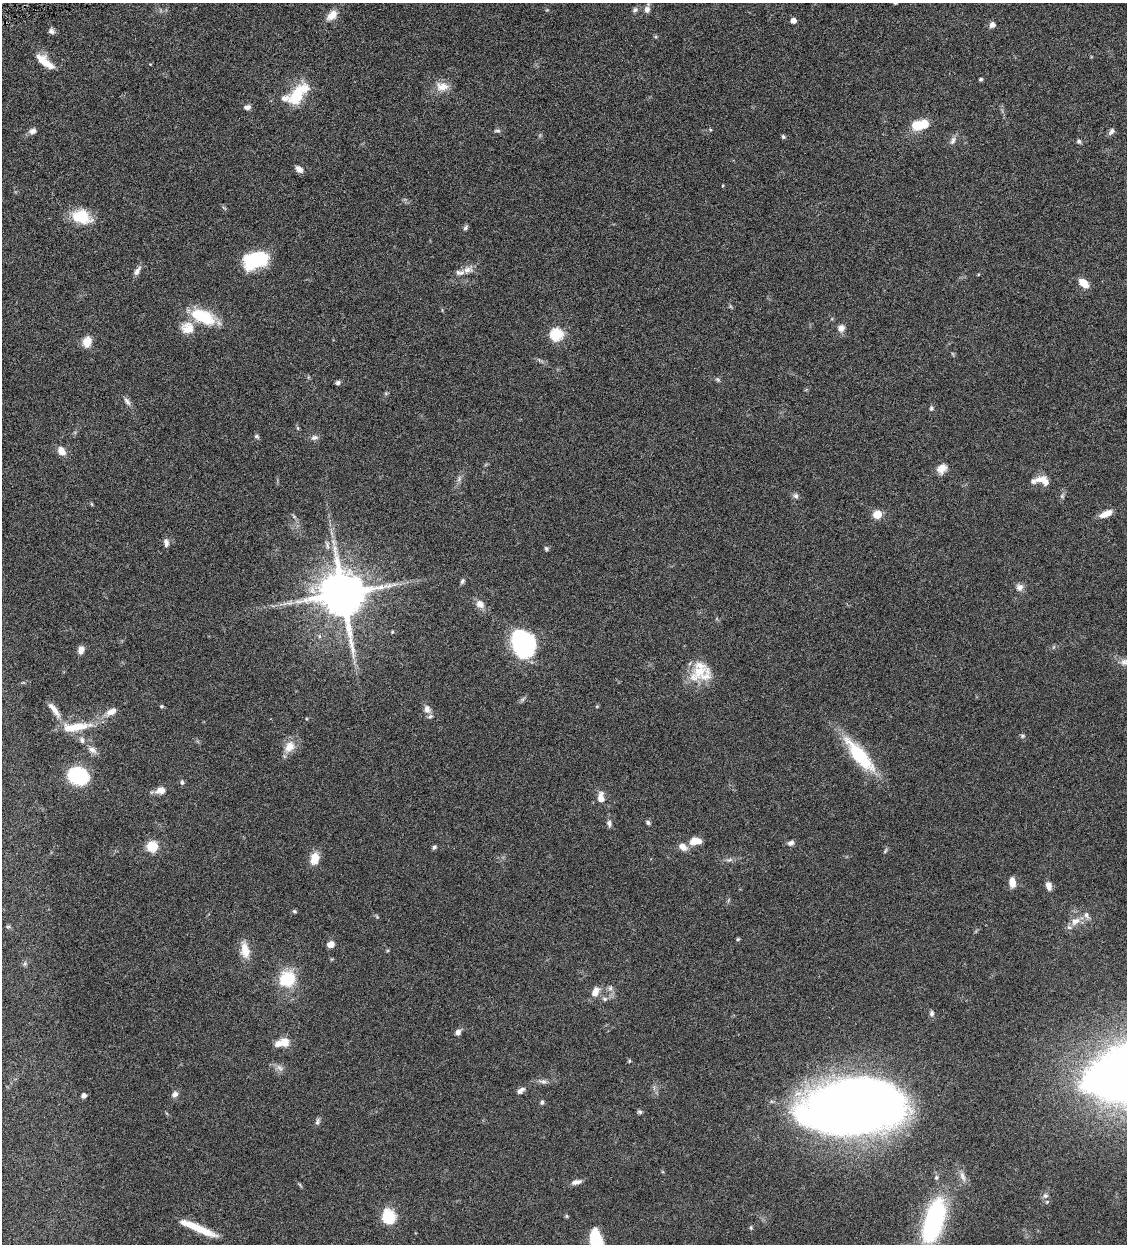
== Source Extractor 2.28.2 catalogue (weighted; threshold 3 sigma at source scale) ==
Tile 11 of 4 x 4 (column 3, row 3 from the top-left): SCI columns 2514-3638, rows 1245-2486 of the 4910 x 4972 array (HDU 1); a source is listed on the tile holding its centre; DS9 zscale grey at full resolution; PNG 1129 x 1246 px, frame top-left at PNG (2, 3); no overlay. Shown black and unused: <1% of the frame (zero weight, under 4 of 8 exposures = <1% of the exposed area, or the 3 px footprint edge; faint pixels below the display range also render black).
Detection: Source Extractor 2.28.2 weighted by HDU 2 'WHT'; one run over the whole footprint, this tile lists its part. Background 0.0431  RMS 0.0036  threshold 0.0146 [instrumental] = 3 sigma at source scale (4.09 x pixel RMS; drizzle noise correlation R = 1.36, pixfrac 0.8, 0.05/0.05 arcsec/px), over >= 5 px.
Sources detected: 132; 1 too faint to see at this stretch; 1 long thin detection or spike segment (spike, bleed or trail) — not listed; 11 inside a brighter listed object's ellipse — not listed separately; the other 119 listed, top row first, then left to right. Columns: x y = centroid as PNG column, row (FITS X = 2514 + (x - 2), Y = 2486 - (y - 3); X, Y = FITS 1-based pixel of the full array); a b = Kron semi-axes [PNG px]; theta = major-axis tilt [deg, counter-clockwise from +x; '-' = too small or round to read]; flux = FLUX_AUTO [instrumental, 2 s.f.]
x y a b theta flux
895 3 5 4 - 0.41
647 9 8 7 - 1.4
635 10 7 6 - 0.76
332 15 14 9 45 3.2
793 21 4 4 - 2.3
992 25 7 6 - 1.4
51 31 8 6 -31 0.95
43 61 17 9 -44 5.3
981 79 4 4 - 0.5
442 87 17 12 0 3.6
297 94 31 13 49 11
247 107 8 6 10 1
919 125 15 8 7 10
32 131 9 7 5 1.3
497 131 10 4 0 0.61
1111 131 9 6 50 1
783 137 5 4 - 0.55
953 140 11 6 65 1.2
1079 141 6 6 - 0.64
299 169 9 6 -39 1.5
81 217 24 16 -18 9.1
465 228 7 5 47 0.65
257 259 25 15 26 18
468 270 13 8 15 2.2
137 271 12 6 59 1.5
1083 283 11 7 -40 4
203 317 33 16 -24 12
187 328 18 17 - 4.6
841 328 9 9 - 1.8
556 334 6 6 - 37
87 342 12 9 68 3.8
717 379 7 4 -31 0.53
338 383 6 5 - 0.74
127 401 12 6 -57 1.3
931 408 7 5 -69 0.6
256 436 7 5 -1 0.52
314 437 10 7 7 1.1
61 451 10 8 -51 2.7
942 468 12 9 46 2.9
1033 481 12 7 24 1.3
1045 481 15 8 -72 2.4
796 496 7 7 - 0.91
91 504 6 4 -86 0.34
877 514 5 5 - 12
1106 514 15 7 24 2.9
294 516 6 4 -1 0.45
333 542 11 5 -71 1.4
166 543 11 6 -85 1.3
546 548 6 5 - 0.57
462 581 7 5 54 0.65
1020 587 9 9 - 1.6
342 594 13 12 - 1700
289 603 9 4 -5 0.96
480 604 12 9 -45 2.2
392 632 4 4 - 0.33
319 636 6 5 - 0.59
525 644 19 15 -62 63
81 650 9 6 76 2
1125 662 13 9 4 2
699 671 36 16 35 8.7
161 706 5 4 - 0.41
54 709 23 7 -52 2.5
427 709 10 7 -75 1.8
111 712 15 8 28 2.5
75 727 37 10 8 7.9
1023 736 6 5 - 0.51
82 740 8 6 -71 0.97
290 747 16 12 60 4
92 750 12 7 -39 1.6
859 755 39 12 -50 22
78 776 13 10 -19 35
182 782 6 5 - 0.69
160 790 11 8 10 2.5
601 798 11 7 -89 2.9
609 823 8 6 -80 1
648 823 6 5 - 0.64
695 841 12 7 6 4
791 843 9 6 21 1
152 847 9 9 - 7.1
434 847 6 5 - 0.61
683 847 10 8 -38 2.3
885 851 8 3 71 0.47
315 858 13 9 77 4.4
730 860 8 5 19 0.82
1012 882 10 6 -85 3
1049 886 9 6 -72 2
294 911 6 4 -34 0.43
1075 921 14 9 36 2.8
8 927 6 4 1 0.4
738 939 5 4 - 0.37
331 944 7 6 - 2.4
245 950 20 10 -79 4.8
287 979 19 17 41 12
610 988 7 6 - 0.9
595 992 12 9 67 2.8
605 999 8 6 -14 0.85
932 1013 6 5 - 0.95
458 1032 8 6 40 1.1
285 1042 11 10 - 3.1
629 1061 5 4 - 0.33
280 1068 11 6 -38 1.3
543 1081 12 5 -7 1.2
521 1090 11 6 35 1.3
175 1094 8 7 - 1.2
84 1095 5 5 - 1.2
542 1102 6 5 - 0.65
853 1106 68 36 5 620
640 1112 7 5 -14 0.57
317 1121 10 5 79 0.77
962 1176 13 7 -67 1.8
936 1177 6 4 69 0.53
576 1182 13 6 13 1.6
1045 1196 7 7 - 1
566 1216 6 4 -88 0.37
389 1217 15 13 -67 9.8
933 1221 39 15 75 52
198 1228 41 7 -23 8.7
751 1228 5 4 - 0.38
596 1240 22 11 -73 14
Isophote crosses this tile's border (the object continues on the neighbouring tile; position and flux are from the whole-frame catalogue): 3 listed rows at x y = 895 3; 1125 662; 596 1240